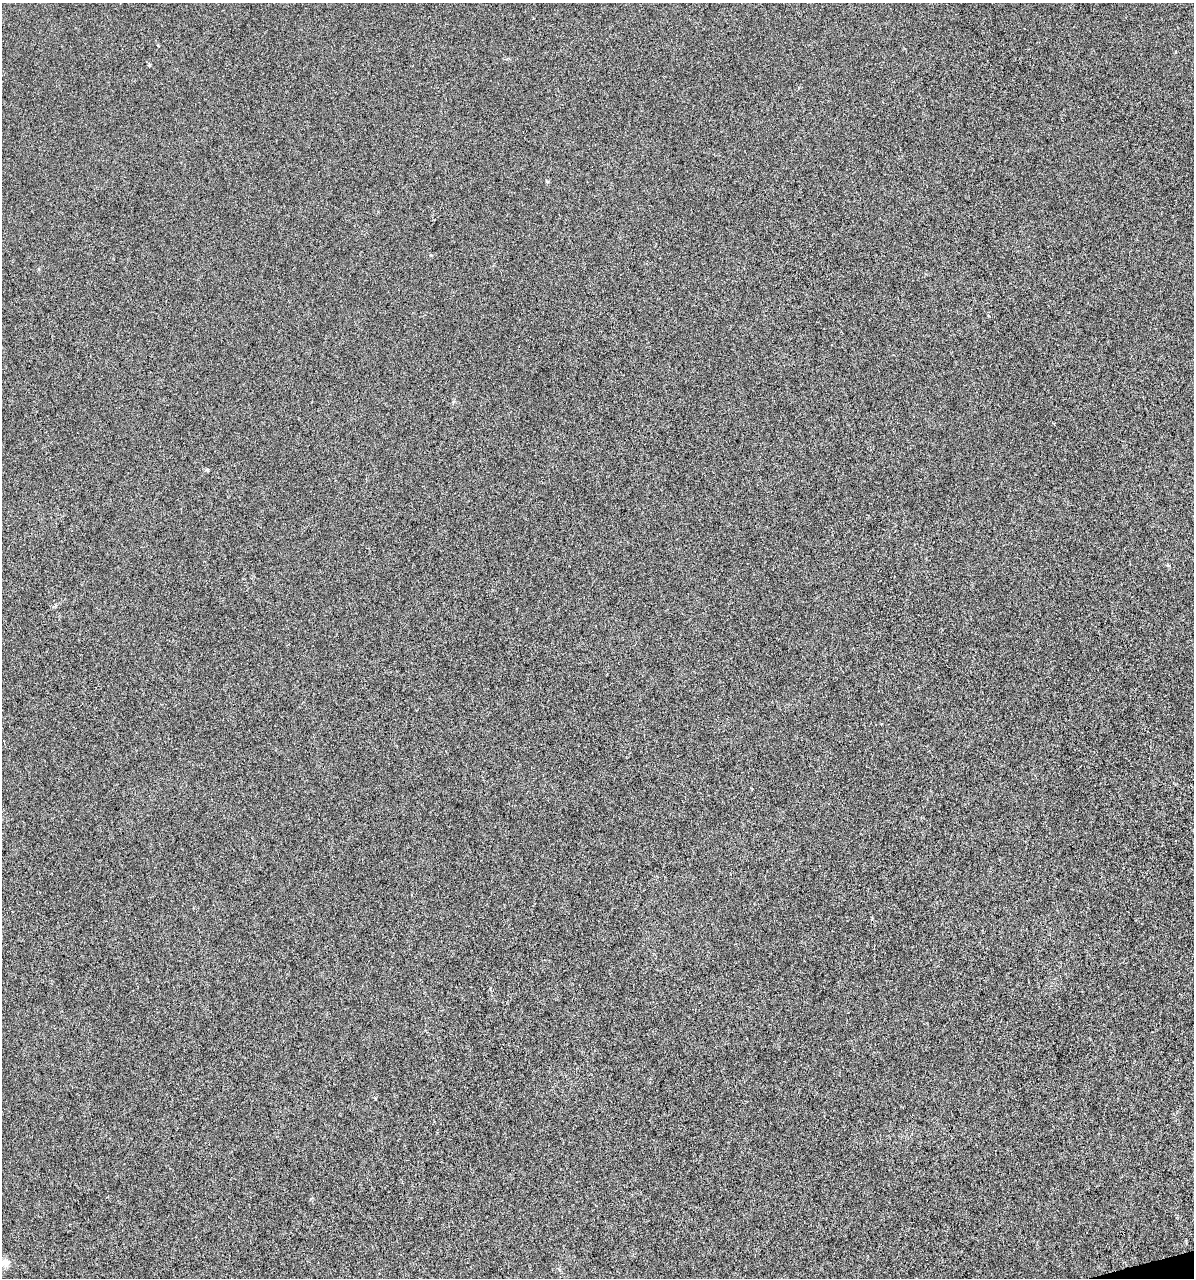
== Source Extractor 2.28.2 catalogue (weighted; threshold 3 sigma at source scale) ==
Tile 6 of 4 x 4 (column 2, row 2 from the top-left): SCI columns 1285-2476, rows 2555-3830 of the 4903 x 5108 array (HDU 1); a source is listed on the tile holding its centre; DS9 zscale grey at full resolution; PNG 1196 x 1280 px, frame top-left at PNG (2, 3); no overlay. Shown black and unused: <1% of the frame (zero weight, under 3 of 6 exposures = <1% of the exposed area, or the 3 px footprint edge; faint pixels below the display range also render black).
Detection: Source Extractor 2.28.2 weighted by HDU 2 'WHT'; one run over the whole footprint, this tile lists its part. Background 4.23e-04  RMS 0.0027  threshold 0.0109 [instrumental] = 3 sigma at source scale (4.09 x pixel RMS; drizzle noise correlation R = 1.36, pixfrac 0.8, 0.0396/0.0396 arcsec/px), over >= 5 px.
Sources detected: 4; all 4 listed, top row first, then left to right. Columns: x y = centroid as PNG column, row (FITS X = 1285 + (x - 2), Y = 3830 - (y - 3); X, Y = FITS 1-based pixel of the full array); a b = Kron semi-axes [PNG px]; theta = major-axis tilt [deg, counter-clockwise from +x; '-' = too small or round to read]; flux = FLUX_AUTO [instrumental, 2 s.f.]
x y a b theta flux
1176 52 3 3 - 0.48
207 470 5 4 - 0.28
375 1098 4 4 - 0.26
4 1263 18 9 17 2
Isophote crosses this tile's border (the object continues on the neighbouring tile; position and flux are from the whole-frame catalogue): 1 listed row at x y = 4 1263